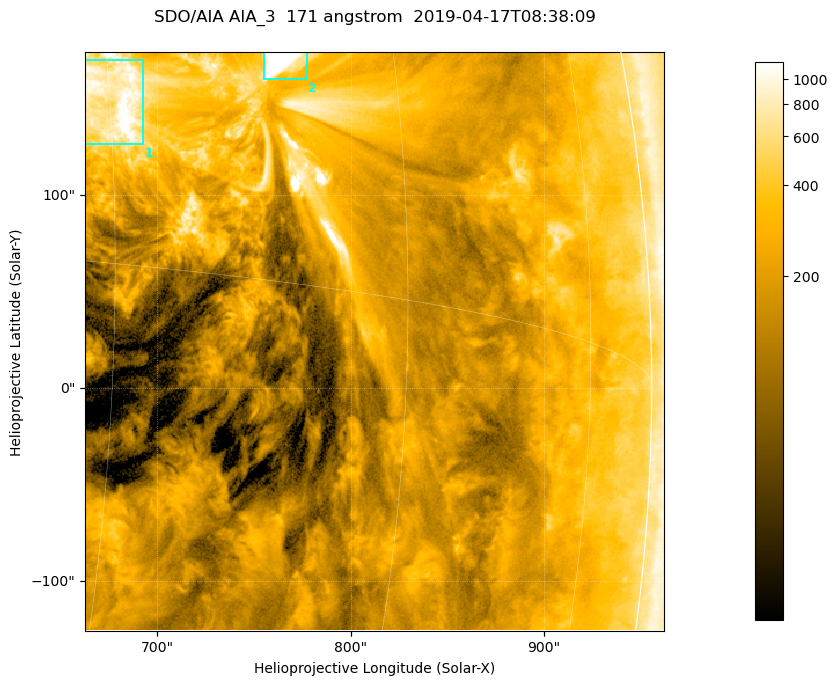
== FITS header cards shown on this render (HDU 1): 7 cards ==
TELESCOP= 'SDO/AIA '           / For AIA: SDO/AIA
INSTRUME= 'AIA_3   '           / For AIA: AIA_ATA1, AIA_ATA2, AIA_ATA3 or AIA_AT
WAVELNTH=                  171 / [angstrom] Wavelength
WAVEUNIT= 'angstrom'           / Wavelength unit: angstrom
DATE-OBS= '2019-04-17T08:38:09.346' / [ISO] Date when observation started; ISO 8
CTYPE1  = 'HPLN-TAN'           / CTYPE1; Typically HPLN
CTYPE2  = 'HPLT-TAN'           / CTYPE2; Typically HPLT

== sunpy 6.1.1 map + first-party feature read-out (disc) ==
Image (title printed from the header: SDO/AIA AIA_3  171 angstrom  2019-04-17T08:38:09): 500 x 500 px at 0.599 arcsec/px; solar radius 956 arcsec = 1595 px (partial field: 3.0% of the solar disc is inside the frame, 96% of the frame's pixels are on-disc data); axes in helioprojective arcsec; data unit not stated in the header (colour bar unlabelled)
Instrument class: DISC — disc imager (sunpy class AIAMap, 171 A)
Bright regions (active regions / flare kernels): reference = the on-disc median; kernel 5 px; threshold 5 sigma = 566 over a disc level ~192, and >= 1.15x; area >= 250 px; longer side >= 6 px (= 3.6 arcsec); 2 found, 2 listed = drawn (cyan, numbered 1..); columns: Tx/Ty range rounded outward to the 2 arcsec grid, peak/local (2 s.f.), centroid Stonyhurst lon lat
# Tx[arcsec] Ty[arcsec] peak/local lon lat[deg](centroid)
1 662..694 126..170 9.4 +45 +5
2 754..778 160..174 19 +53 +7
Off-limb structures (1.02-1.3 R_sun): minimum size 125 px: none found